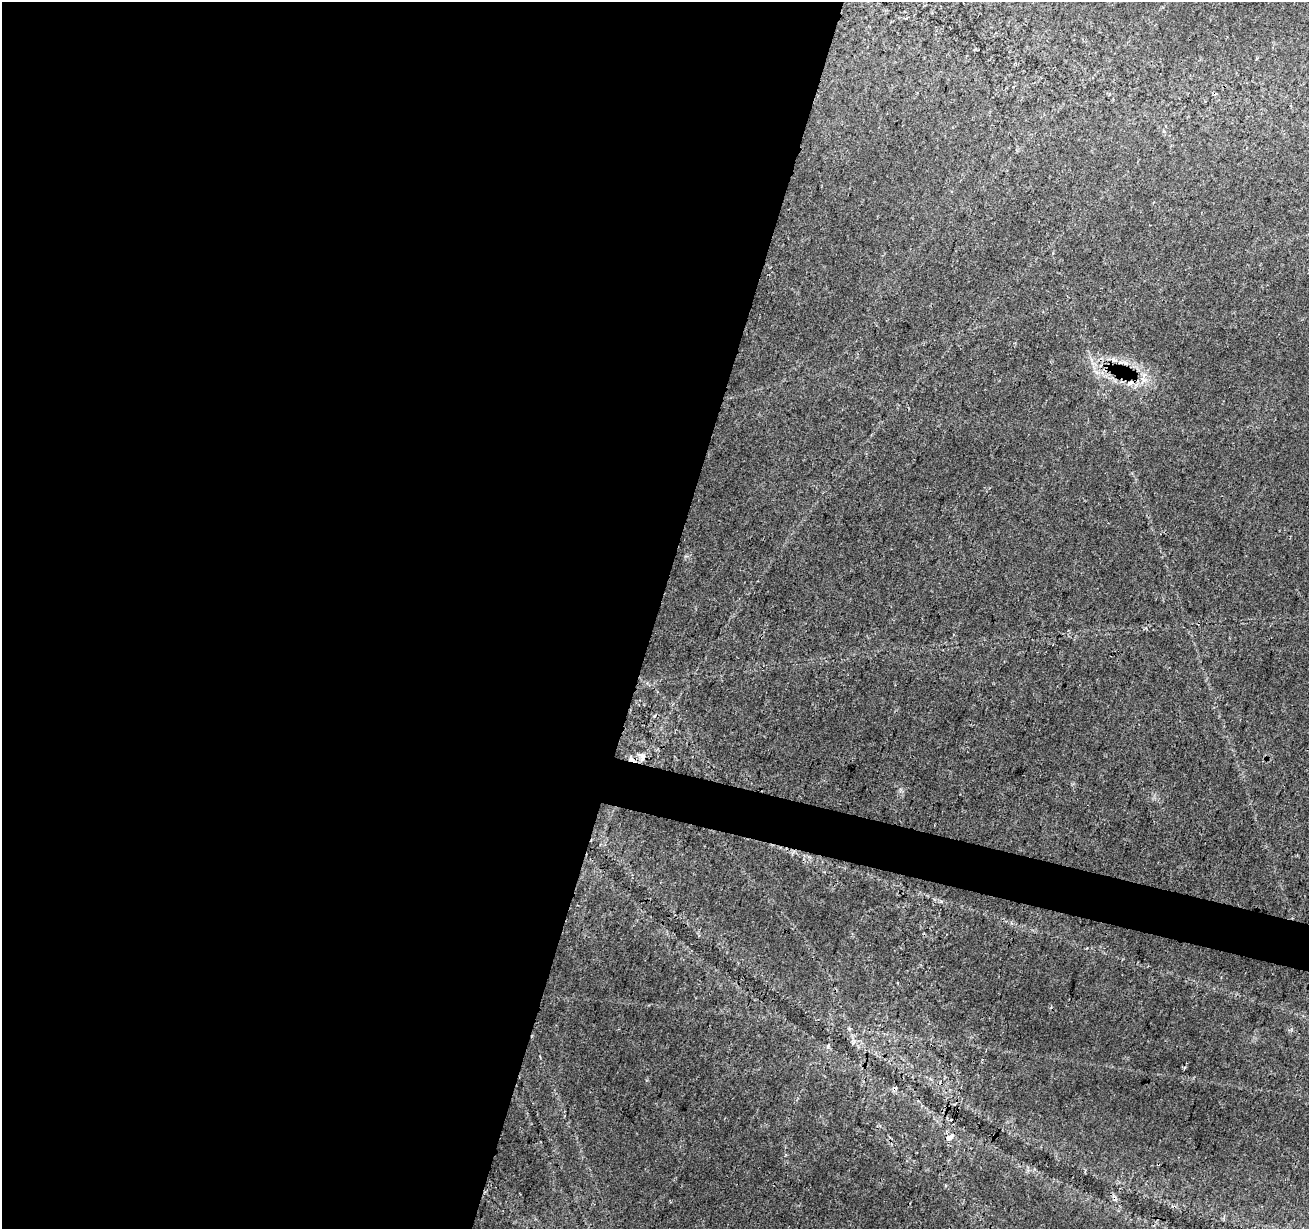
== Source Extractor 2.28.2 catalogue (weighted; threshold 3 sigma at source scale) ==
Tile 5 of 4 x 4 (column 1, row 2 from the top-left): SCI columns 10-1316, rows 2736-3962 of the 5237 x 5409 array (HDU 1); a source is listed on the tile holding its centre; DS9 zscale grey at full resolution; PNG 1311 x 1231 px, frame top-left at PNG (2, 2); no overlay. Shown black and unused: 52% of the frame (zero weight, under 3 of 4 exposures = <1% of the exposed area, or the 3 px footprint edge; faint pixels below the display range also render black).
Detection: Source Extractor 2.28.2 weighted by HDU 2 'WHT'; one run over the whole footprint, this tile lists its part. Background 0.0274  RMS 0.0023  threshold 0.0105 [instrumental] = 3 sigma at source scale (4.5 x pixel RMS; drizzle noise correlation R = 1.50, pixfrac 1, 0.0396/0.0396 arcsec/px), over >= 5 px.
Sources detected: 7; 1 cosmic-ray / hot-pixel residue — not listed; the other 6 listed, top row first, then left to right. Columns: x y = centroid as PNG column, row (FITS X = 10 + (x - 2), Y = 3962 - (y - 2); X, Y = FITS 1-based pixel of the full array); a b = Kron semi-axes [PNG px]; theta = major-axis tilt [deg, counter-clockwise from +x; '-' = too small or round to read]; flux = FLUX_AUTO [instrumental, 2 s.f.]
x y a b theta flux
1113 360 7 5 -19 0.76
1125 363 6 4 -72 0.54
1130 383 9 6 16 1.1
642 756 10 7 -30 1
828 1046 7 5 -73 0.47
949 1138 5 4 - 2.5
Overlapping masked pixels (flux is a lower limit): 4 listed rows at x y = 1113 360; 1125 363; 1130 383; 949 1138